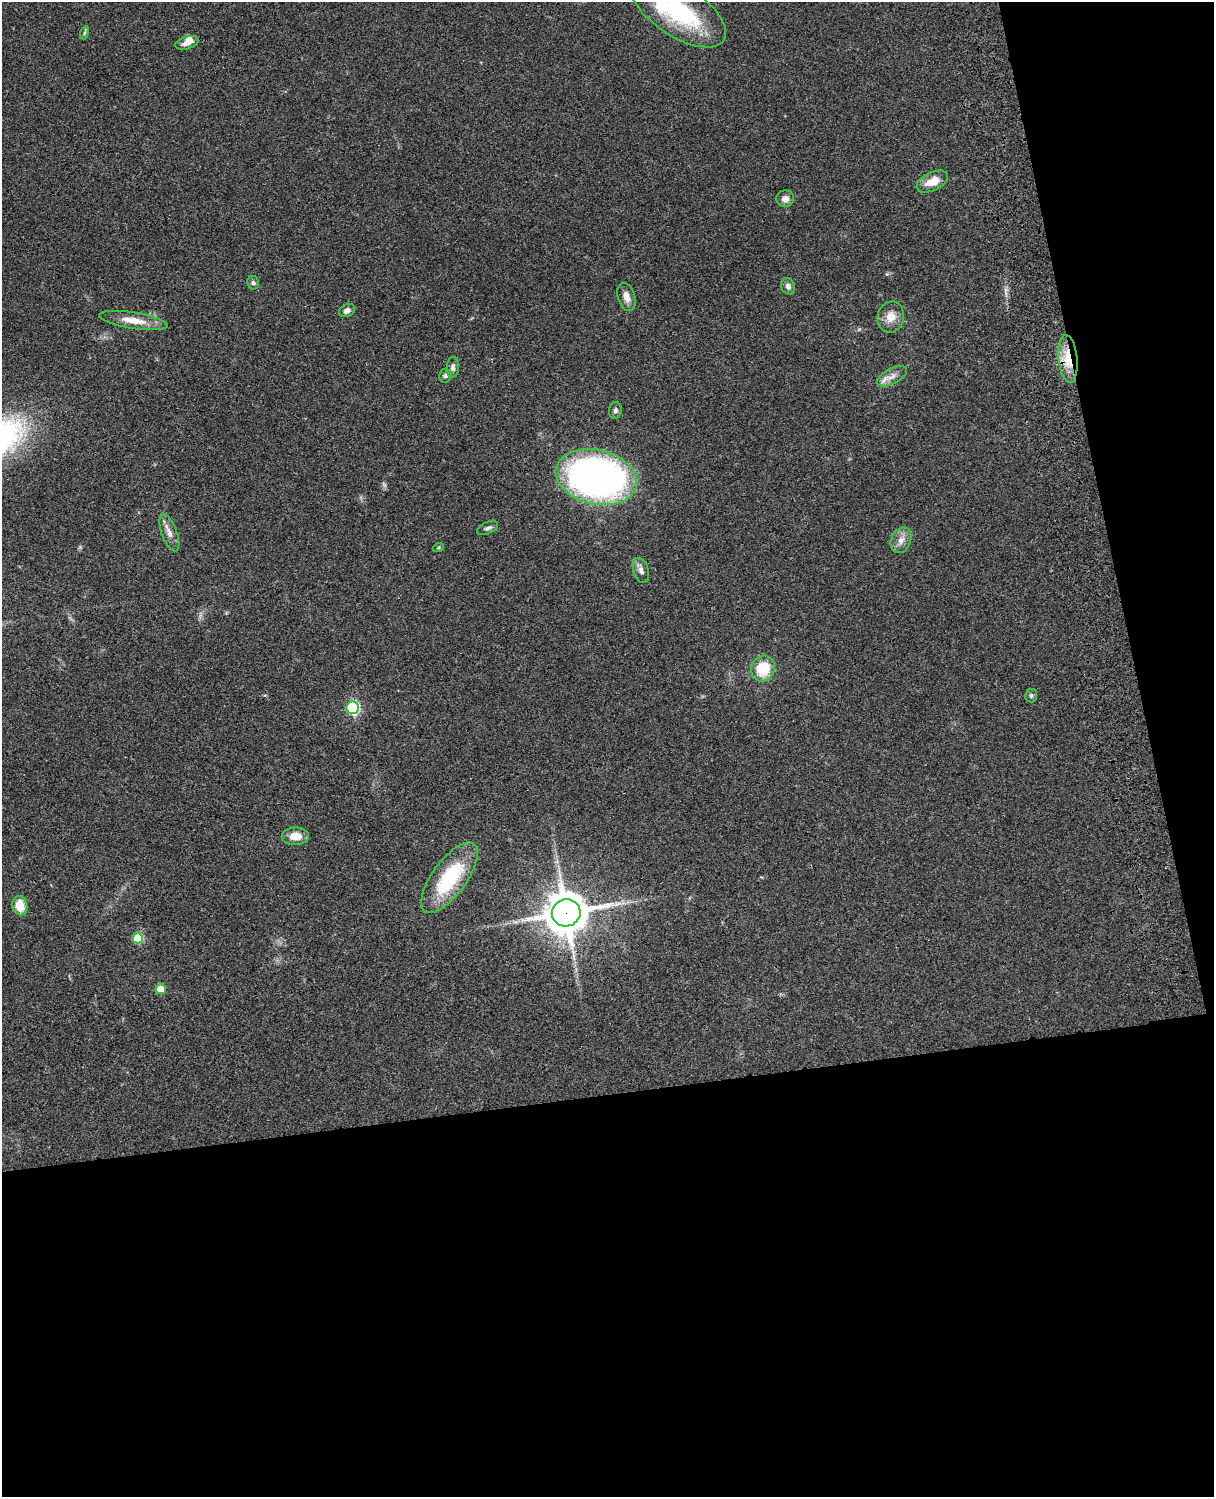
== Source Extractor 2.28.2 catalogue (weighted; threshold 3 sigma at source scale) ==
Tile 12 of 4 x 3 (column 4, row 3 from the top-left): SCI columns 3755-4966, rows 277-1771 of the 5085 x 4925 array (HDU 1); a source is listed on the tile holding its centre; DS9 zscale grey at full resolution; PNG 1216 x 1499 px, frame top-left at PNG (2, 2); each listed source drawn as its Kron ellipse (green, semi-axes under 4 px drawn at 4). Shown black and unused: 33% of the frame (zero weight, under 3 of 4 exposures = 6% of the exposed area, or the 3 px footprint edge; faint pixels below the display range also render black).
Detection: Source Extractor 2.28.2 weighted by HDU 2 'WHT'; one run over the whole footprint, this tile lists its part. Background 0.0895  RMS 0.0062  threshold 0.0278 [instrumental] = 3 sigma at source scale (4.5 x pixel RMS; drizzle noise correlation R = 1.50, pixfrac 1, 0.05/0.05 arcsec/px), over >= 5 px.
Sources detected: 35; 1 too faint to see at this stretch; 1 inside a brighter object's white glare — neither listed nor drawn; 2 inside a brighter listed object's ellipse — not listed separately; the other 31 listed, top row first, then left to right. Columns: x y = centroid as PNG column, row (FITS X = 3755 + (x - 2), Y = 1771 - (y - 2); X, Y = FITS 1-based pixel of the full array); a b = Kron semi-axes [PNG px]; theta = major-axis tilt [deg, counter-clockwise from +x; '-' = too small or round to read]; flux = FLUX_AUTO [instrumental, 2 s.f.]
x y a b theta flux
678 11 54 25 -33 64
84 33 7 4 71 0.95
187 43 12 6 15 3.9
932 182 17 9 26 10
785 199 9 8 - 3.8
253 283 7 6 - 1.4
788 286 8 7 - 2.5
626 297 14 8 -74 4.6
347 310 8 6 30 3.3
891 317 15 13 76 7.5
133 320 35 8 -9 11
1068 359 24 9 -85 16
453 367 10 6 86 2
445 376 7 6 - 1.3
892 376 16 8 27 4.3
615 410 8 6 84 1.6
596 477 41 27 -13 290
488 528 11 5 24 1.9
169 533 19 7 -69 4.8
901 540 13 10 68 4.8
438 548 5 3 - 0.66
641 570 13 7 -72 3.2
763 669 13 12 - 20
1031 695 7 6 - 1.2
353 708 6 6 - 83
295 836 14 8 1 8
449 878 42 17 54 46
20 906 10 7 -78 12
566 913 14 13 - 1800
138 938 5 5 - 25
161 989 5 5 - 16
Overlapping masked pixels (flux is a lower limit): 2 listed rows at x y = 1068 359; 566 913
Isophote crosses this tile's border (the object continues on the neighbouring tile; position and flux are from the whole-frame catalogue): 1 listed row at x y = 678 11